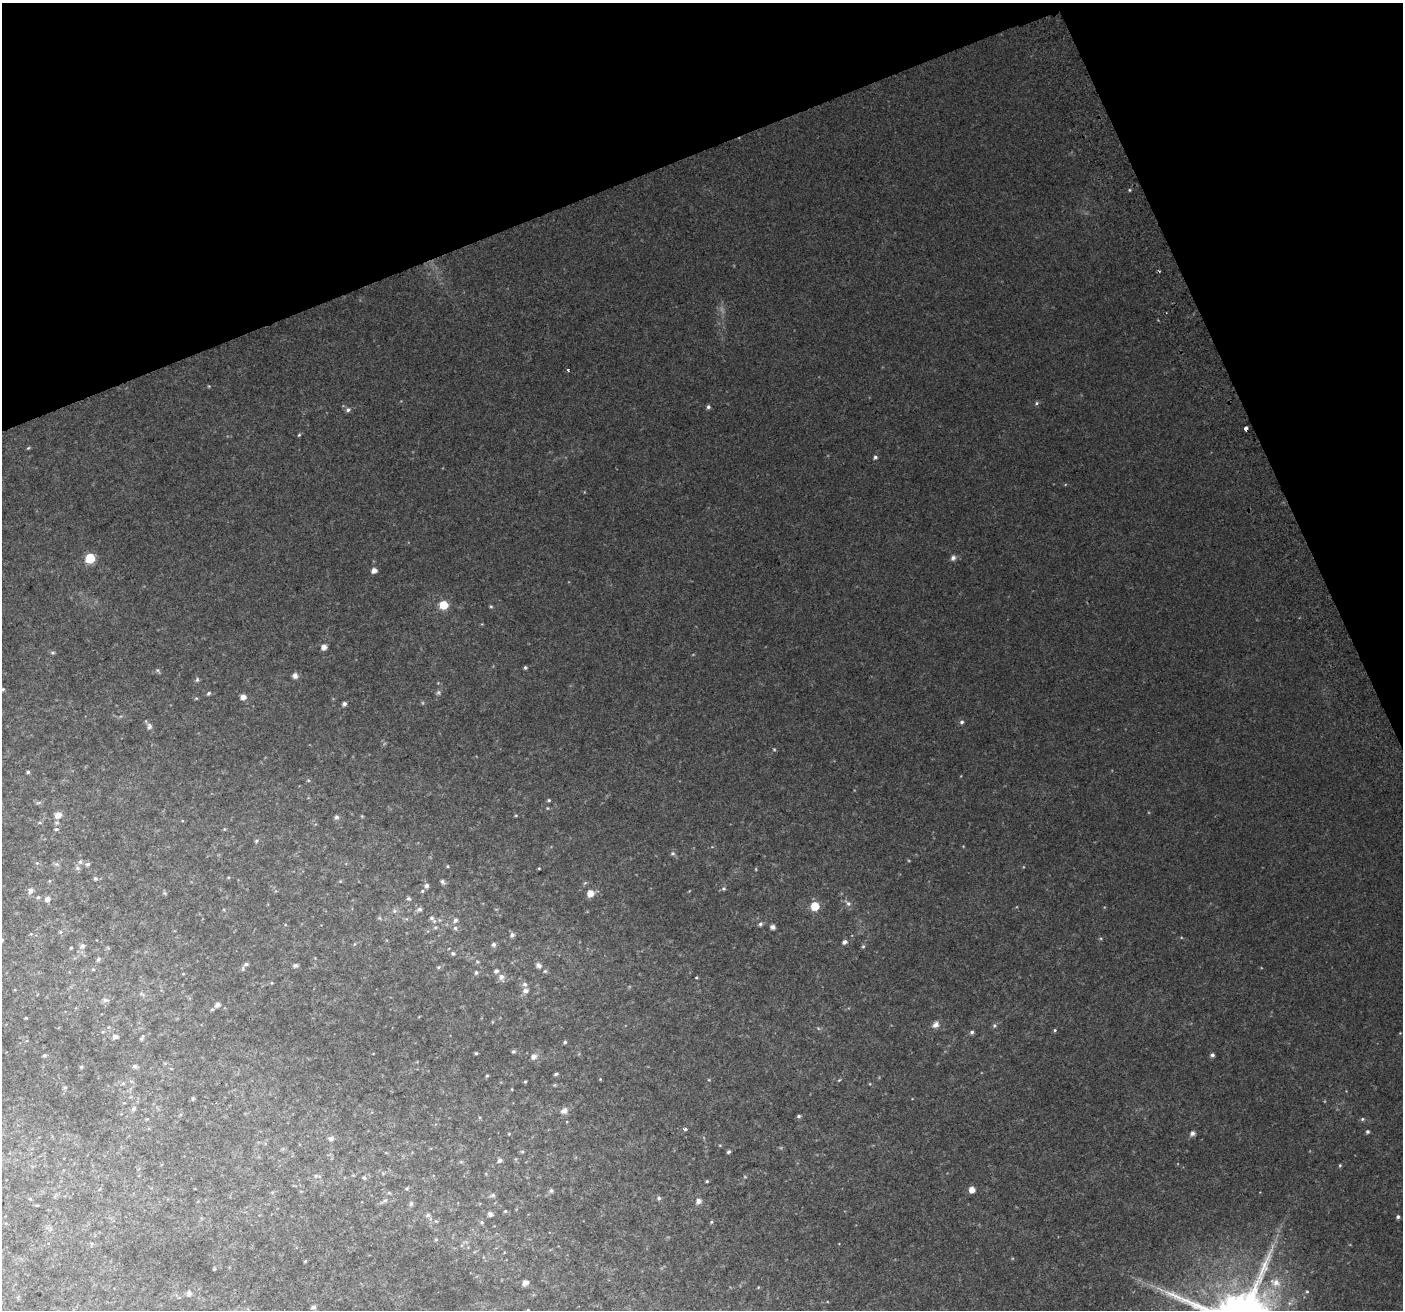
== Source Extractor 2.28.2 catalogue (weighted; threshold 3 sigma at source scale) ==
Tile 3 of 4 x 4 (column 3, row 1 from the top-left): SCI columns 2847-4247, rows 4085-5392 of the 5688 x 5494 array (HDU 1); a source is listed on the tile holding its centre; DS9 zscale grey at full resolution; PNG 1405 x 1312 px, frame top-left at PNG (2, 3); no overlay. Shown black and unused: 20% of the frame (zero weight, under 2 of 3 exposures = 2% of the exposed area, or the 3 px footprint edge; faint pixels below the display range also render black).
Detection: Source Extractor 2.28.2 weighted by HDU 2 'WHT'; one run over the whole footprint, this tile lists its part. Background 0.0503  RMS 0.012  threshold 0.0519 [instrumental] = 3 sigma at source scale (4.5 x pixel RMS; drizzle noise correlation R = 1.50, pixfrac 1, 0.0396/0.0396 arcsec/px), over >= 5 px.
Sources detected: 168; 5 too faint to see at this stretch — not listed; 2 inside a brighter listed object's ellipse — not listed separately; the other 161 listed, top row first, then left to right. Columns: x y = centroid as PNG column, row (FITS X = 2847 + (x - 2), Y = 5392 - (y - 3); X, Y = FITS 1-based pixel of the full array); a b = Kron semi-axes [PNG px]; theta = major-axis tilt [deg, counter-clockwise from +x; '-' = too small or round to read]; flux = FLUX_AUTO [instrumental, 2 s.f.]
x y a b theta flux
1129 190 5 3 - 1.2
568 370 3 3 - 3.4
209 386 4 4 - 1
1036 403 6 5 - 1.9
708 407 5 5 - 2.8
348 410 6 5 - 3.2
1246 428 4 4 - 8.3
299 435 5 4 - 1.4
28 448 5 4 - 1.2
875 457 5 5 - 2.4
90 558 6 6 - 50
953 558 7 6 - 4
374 570 5 5 - 6.6
444 605 6 6 - 30
491 606 5 4 - 1.4
324 647 6 5 - 6.6
53 653 7 5 1 1.8
525 667 4 4 - 1.8
158 670 7 5 -27 2.2
295 675 6 5 - 6
197 680 6 5 - 2.3
3 689 5 4 - 1.6
209 693 5 4 - 2.3
438 693 7 6 - 2.4
243 697 5 5 - 7.9
196 698 5 4 - 1.3
344 704 5 4 - 3.7
962 722 6 5 - 2.7
149 726 9 7 -81 3.8
28 772 4 3 - 1.7
308 780 5 5 - 1.4
549 800 5 4 - 1.5
58 815 7 7 - 9.4
516 815 5 3 - 1.1
362 816 4 4 - 1
336 817 6 5 - 3
40 822 6 4 -1 1.3
56 829 7 4 1 1.9
224 829 5 3 - 0.99
256 841 6 5 - 1.8
673 853 6 6 - 2.4
80 862 7 6 - 3.1
37 863 5 4 - 1.6
56 864 7 6 - 2.8
87 864 8 5 3 2.7
447 866 5 3 - 1
77 868 8 6 -35 3.1
539 868 3 3 - 0.94
95 878 6 5 - 2.2
340 881 4 4 - 0.94
442 882 6 5 - 2.7
426 886 6 5 - 3.3
724 888 6 6 - 2.1
30 890 7 6 - 4.7
422 891 5 4 - 1.5
165 893 7 5 -23 1.7
590 893 6 6 - 13
38 897 5 5 - 2.1
47 899 6 6 - 5.5
409 899 6 5 - 2.1
848 903 11 6 -41 4.3
815 906 6 5 - 31
419 909 6 5 - 3.4
395 911 7 5 21 2.7
379 918 6 5 - 1.5
432 918 13 6 -52 4.7
455 920 6 5 - 3.5
760 924 5 5 - 2.7
773 927 5 4 - 4.9
455 928 5 5 - 2.4
61 932 6 4 89 1.5
512 935 6 6 - 3.3
845 942 7 5 32 3.3
354 944 5 3 - 1
494 944 5 5 - 2.9
82 946 8 7 - 4.5
863 946 6 4 67 1.7
71 948 4 3 - 1.1
453 953 5 5 - 2
98 959 6 5 - 2.2
246 964 7 5 11 2.2
295 965 7 5 1 2.7
538 965 6 5 - 5.4
438 967 5 4 - 1.6
93 969 5 4 - 1.2
545 971 5 5 - 1.6
476 972 5 4 - 2.2
501 977 8 7 - 6.3
696 978 4 2 - 1
271 983 5 3 - 0.99
525 985 7 6 - 3.3
525 991 7 6 - 4.7
142 994 7 4 -37 1.8
105 1000 7 6 - 3.4
217 1004 6 6 - 5.1
26 1018 3 2 - 1.1
936 1025 10 7 38 5.7
994 1026 6 6 - 2.2
818 1028 6 4 -19 1.5
1055 1030 4 4 - 1.3
972 1032 5 5 - 2.5
1400 1033 4 3 - 0.73
115 1037 7 6 - 4
142 1038 8 3 59 1.7
565 1042 5 4 - 1.7
513 1051 5 5 - 1.8
476 1053 4 4 - 1.3
44 1055 5 4 - 1.6
1212 1055 4 4 - 3.2
534 1056 7 6 - 5.7
135 1066 5 5 - 3.1
81 1067 5 4 - 1.3
556 1074 4 3 - 1.8
487 1076 4 4 - 1.3
600 1079 4 3 - 0.91
839 1080 5 3 - 1.1
525 1082 3 3 - 1.3
123 1083 5 5 - 1.8
65 1087 6 4 19 1.3
512 1089 4 3 - 0.93
133 1109 7 6 - 3.1
564 1111 10 8 23 6.7
799 1116 5 4 - 2
1362 1119 6 5 - 1.8
685 1129 4 3 - 4.9
1367 1131 5 4 - 2.3
1192 1133 6 5 - 4.4
509 1134 5 4 - 1
331 1138 8 7 - 4.1
720 1145 5 3 - 0.95
522 1152 5 4 - 1.6
729 1152 5 4 - 2.2
500 1160 6 5 - 3.4
1340 1165 5 4 - 1.3
316 1176 6 5 - 2.3
745 1177 6 3 -19 1.1
364 1178 6 5 - 2.3
707 1181 4 3 - 1.3
406 1189 5 4 - 1.5
551 1190 6 6 - 2.3
972 1190 5 5 - 11
492 1195 8 5 16 2.5
659 1198 6 5 - 2.3
30 1199 5 3 - 1.1
385 1201 10 4 33 3.2
698 1201 6 5 - 5.9
411 1204 6 5 - 2.7
505 1211 5 4 - 1.4
490 1214 6 5 - 4
428 1215 6 5 - 2.7
1398 1217 5 4 - 2.5
482 1222 6 6 - 2.2
711 1222 4 4 - 1.4
436 1240 6 4 0 1.3
305 1261 4 3 - 1.1
214 1269 5 4 - 0.99
1275 1282 14 10 -22 14
525 1283 7 6 - 5.9
1307 1291 4 4 - 1.3
189 1293 8 7 - 4
314 1307 7 6 - 3.2
Overlapping masked pixels (flux is a lower limit): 1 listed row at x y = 1246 428
Isophote crosses this tile's border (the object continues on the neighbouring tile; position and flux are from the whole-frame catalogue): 1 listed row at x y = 3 689
Unlisted compact peaks at least as high as the median listed source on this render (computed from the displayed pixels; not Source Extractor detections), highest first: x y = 1264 1265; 1184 1300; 1175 1296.